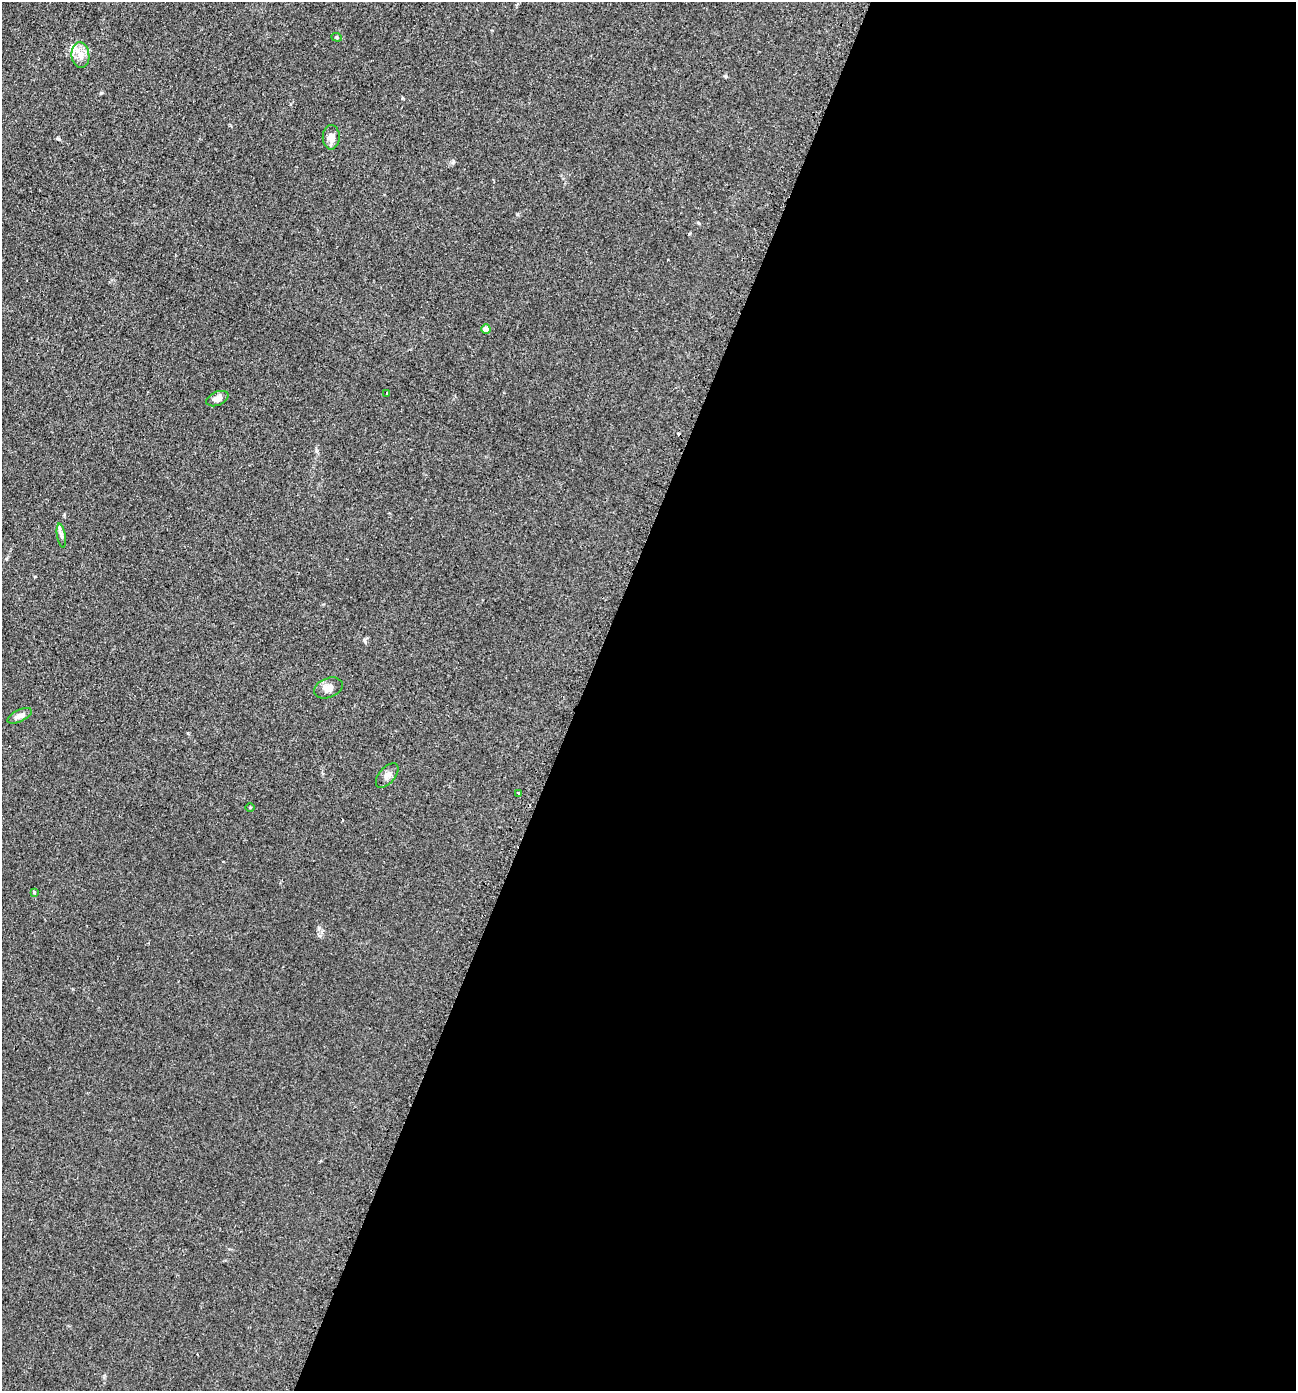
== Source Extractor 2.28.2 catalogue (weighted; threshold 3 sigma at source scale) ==
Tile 12 of 4 x 4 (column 4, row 3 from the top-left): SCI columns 4181-5474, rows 1421-2809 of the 5636 x 5618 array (HDU 1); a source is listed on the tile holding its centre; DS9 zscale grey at full resolution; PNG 1298 x 1393 px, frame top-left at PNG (2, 2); each listed source drawn as its Kron ellipse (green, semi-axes under 4 px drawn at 4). Shown black and unused: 55% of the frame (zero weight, under 2 of 3 exposures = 3% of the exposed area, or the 3 px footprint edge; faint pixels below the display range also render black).
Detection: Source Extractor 2.28.2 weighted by HDU 2 'WHT'; one run over the whole footprint, this tile lists its part. Background 0.0592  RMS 0.0062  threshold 0.0279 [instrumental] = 3 sigma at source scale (4.5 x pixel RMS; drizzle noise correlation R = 1.50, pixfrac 1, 0.05/0.05 arcsec/px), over >= 5 px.
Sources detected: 14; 1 cosmic-ray / hot-pixel residue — neither listed nor drawn; the other 13 listed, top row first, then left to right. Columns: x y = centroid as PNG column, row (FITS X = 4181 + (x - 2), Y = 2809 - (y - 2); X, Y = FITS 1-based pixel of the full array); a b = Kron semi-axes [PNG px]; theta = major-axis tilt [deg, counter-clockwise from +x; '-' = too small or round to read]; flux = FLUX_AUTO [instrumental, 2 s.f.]
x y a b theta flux
337 37 5 4 - 0.82
80 55 13 9 -83 5.8
331 137 12 8 89 4.2
486 329 4 4 - 6
387 393 3 2 - 0.47
217 399 11 6 24 4
61 536 12 4 -80 1.6
328 688 15 9 21 4
20 716 13 6 26 3.1
387 775 14 8 49 3
519 793 3 3 - 2.7
250 807 5 3 - 0.51
34 892 4 4 - 0.6
Unlisted compact peaks at least as high as the median listed source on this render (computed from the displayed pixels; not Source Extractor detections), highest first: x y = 319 928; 101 93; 453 162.